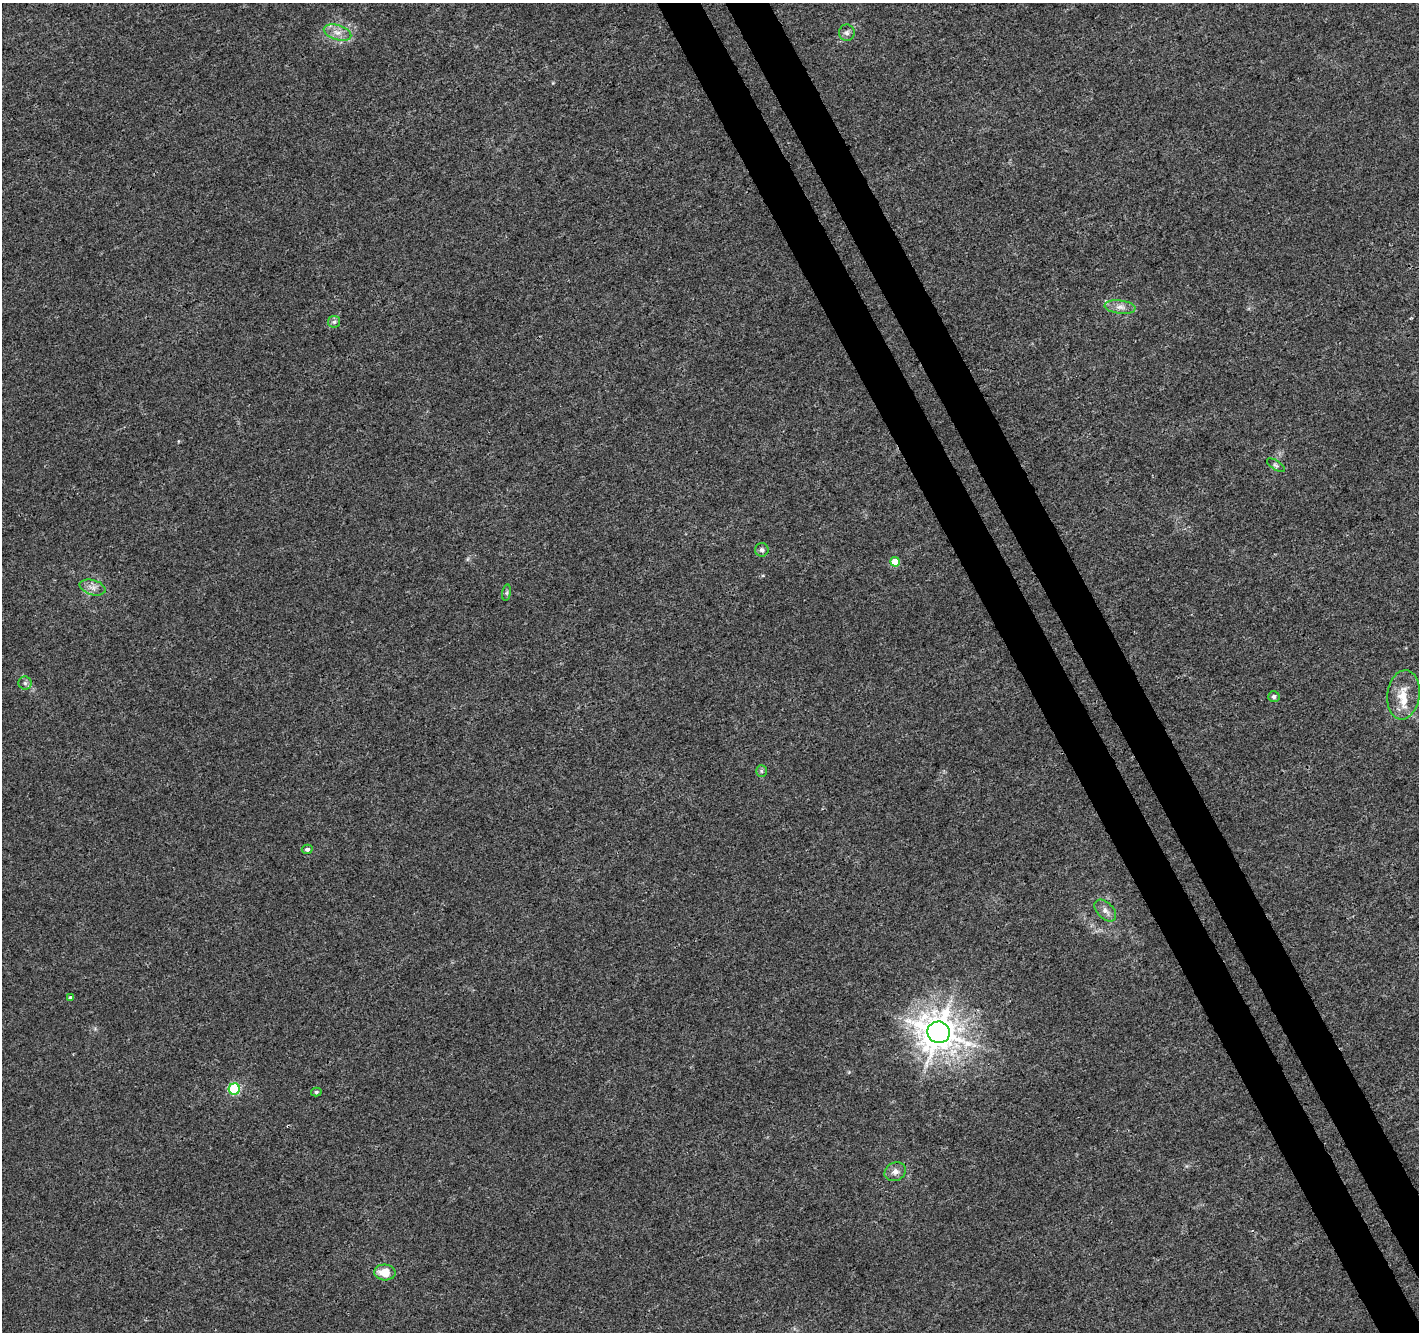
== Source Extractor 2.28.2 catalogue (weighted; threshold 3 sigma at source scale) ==
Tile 6 of 4 x 4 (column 2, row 2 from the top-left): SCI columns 1471-2887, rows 2785-4114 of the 5779 x 5626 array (HDU 1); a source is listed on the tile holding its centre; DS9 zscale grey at full resolution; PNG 1421 x 1334 px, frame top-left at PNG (2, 3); each listed source drawn as its Kron ellipse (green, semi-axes under 4 px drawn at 4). Shown black and unused: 6% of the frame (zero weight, under 3 of 4 exposures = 5% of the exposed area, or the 3 px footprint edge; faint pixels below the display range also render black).
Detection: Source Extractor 2.28.2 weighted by HDU 2 'WHT'; one run over the whole footprint, this tile lists its part. Background 0.00687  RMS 0.0026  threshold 0.0118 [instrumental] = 3 sigma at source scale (4.5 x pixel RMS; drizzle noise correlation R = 1.50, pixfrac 1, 0.0396/0.0396 arcsec/px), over >= 5 px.
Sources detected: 22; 1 inside a brighter listed object's ellipse — not listed separately; the other 21 listed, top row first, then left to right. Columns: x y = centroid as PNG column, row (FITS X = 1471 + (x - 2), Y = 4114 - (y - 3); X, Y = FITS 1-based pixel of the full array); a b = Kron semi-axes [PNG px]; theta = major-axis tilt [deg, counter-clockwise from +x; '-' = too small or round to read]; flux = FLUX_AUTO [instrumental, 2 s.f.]
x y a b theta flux
337 33 14 7 -17 2.1
847 33 8 8 - 0.99
1120 307 15 6 -6 1.7
334 322 6 5 - 0.61
1276 465 10 4 -32 0.6
762 550 6 6 - 0.78
895 562 5 4 - 5.3
93 587 13 7 -16 1.7
507 593 8 4 82 0.49
25 683 6 6 - 0.68
1403 695 25 16 82 5.3
1274 697 6 5 - 0.74
761 771 6 5 - 0.43
307 849 5 4 - 0.71
1105 911 13 8 -45 1.6
71 998 4 3 - 5.9
939 1032 11 10 - 600
234 1089 5 5 - 21
316 1092 5 4 - 0.48
895 1172 11 9 26 1.6
385 1272 10 8 -3 4.4